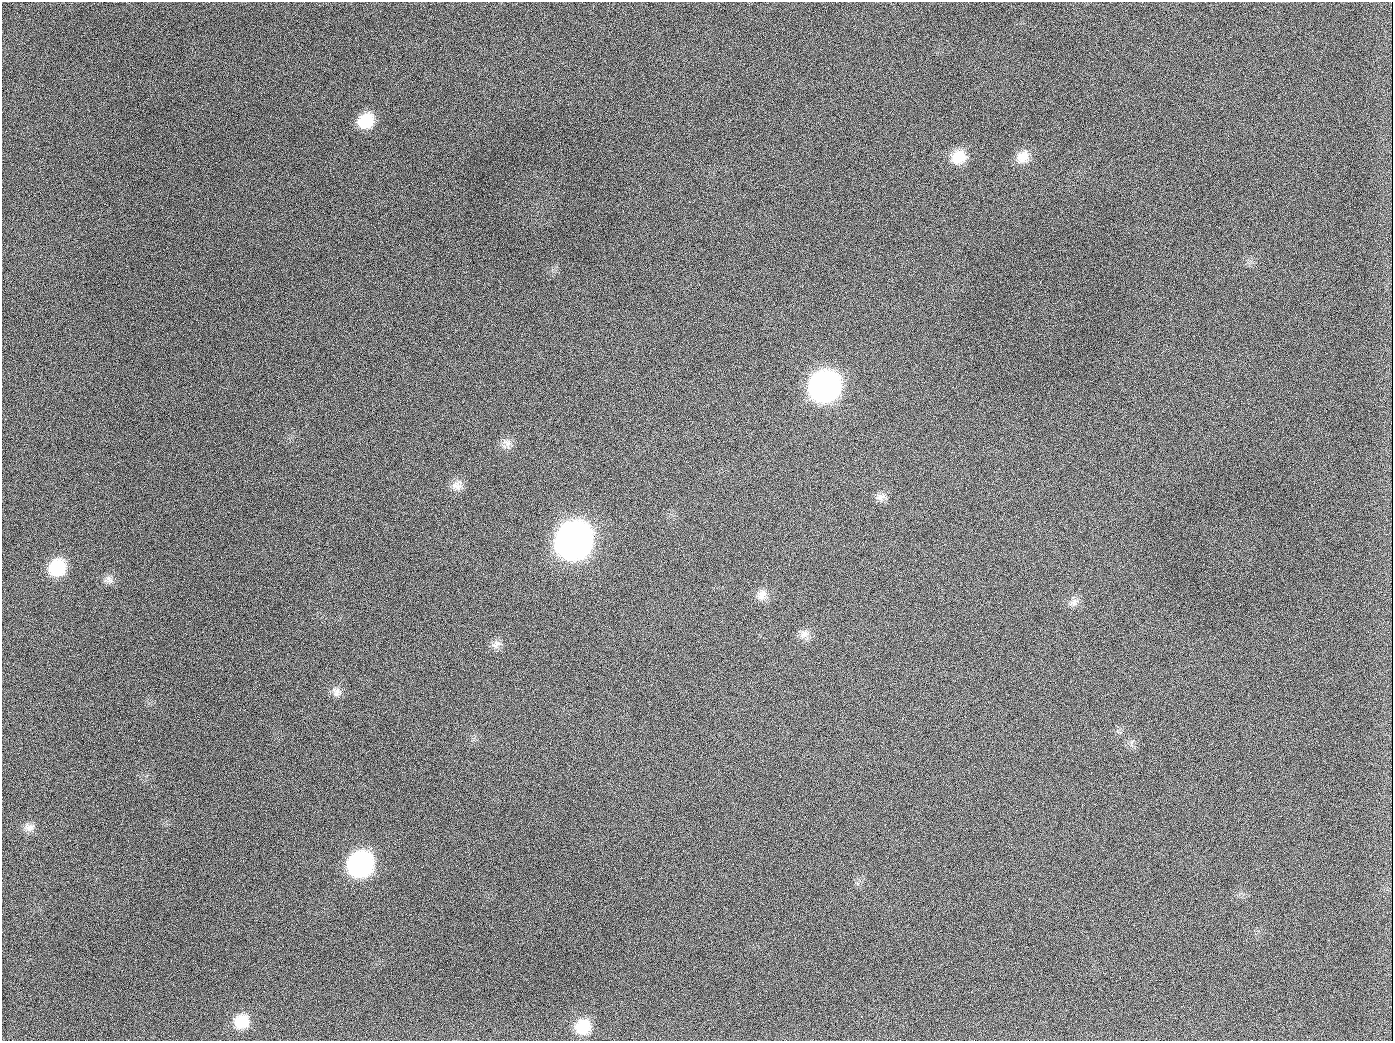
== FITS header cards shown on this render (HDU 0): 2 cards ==
NAXIS1  =                 1391
NAXIS2  =                 1039

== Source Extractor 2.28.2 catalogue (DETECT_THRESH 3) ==
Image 1391 x 1039 px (HDU 0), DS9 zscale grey, 1 PNG px = 1 image px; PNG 1395 x 1043 px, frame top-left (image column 1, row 1039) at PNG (2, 2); no overlay
Background 1370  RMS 66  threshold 197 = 3 sigma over >= 5 px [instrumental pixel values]
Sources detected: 23; all 23 listed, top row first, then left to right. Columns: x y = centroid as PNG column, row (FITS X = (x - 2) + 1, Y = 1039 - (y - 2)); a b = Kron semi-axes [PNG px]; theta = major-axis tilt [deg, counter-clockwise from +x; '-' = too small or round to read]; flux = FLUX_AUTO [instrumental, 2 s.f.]
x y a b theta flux
970 108 3 2 - 7.7e+03
366 121 16 14 36 1.3e+05
189 126 3 2 - 6.0e+03
958 157 18 16 16 9.4e+04
1023 157 17 15 36 6.1e+04
824 387 19 17 35 2.5e+06
654 407 2 2 - 3.6e+03
506 443 15 13 85 3.4e+04
457 486 16 11 -26 3.6e+04
880 497 13 10 18 2.8e+04
574 541 20 18 49 5.6e+06
57 567 17 15 46 1.9e+05
109 580 12 9 -66 2.6e+04
762 595 15 12 71 4.3e+04
1074 604 14 6 -8 2.2e+04
804 634 15 11 39 3.5e+04
496 644 15 8 45 2.7e+04
337 692 13 12 - 3.2e+04
29 827 13 11 -11 3.1e+04
360 864 17 16 - 1.1e+06
242 1021 17 15 17 1.1e+05
944 1026 2 2 - 5.9e+03
583 1027 17 16 - 1.3e+05